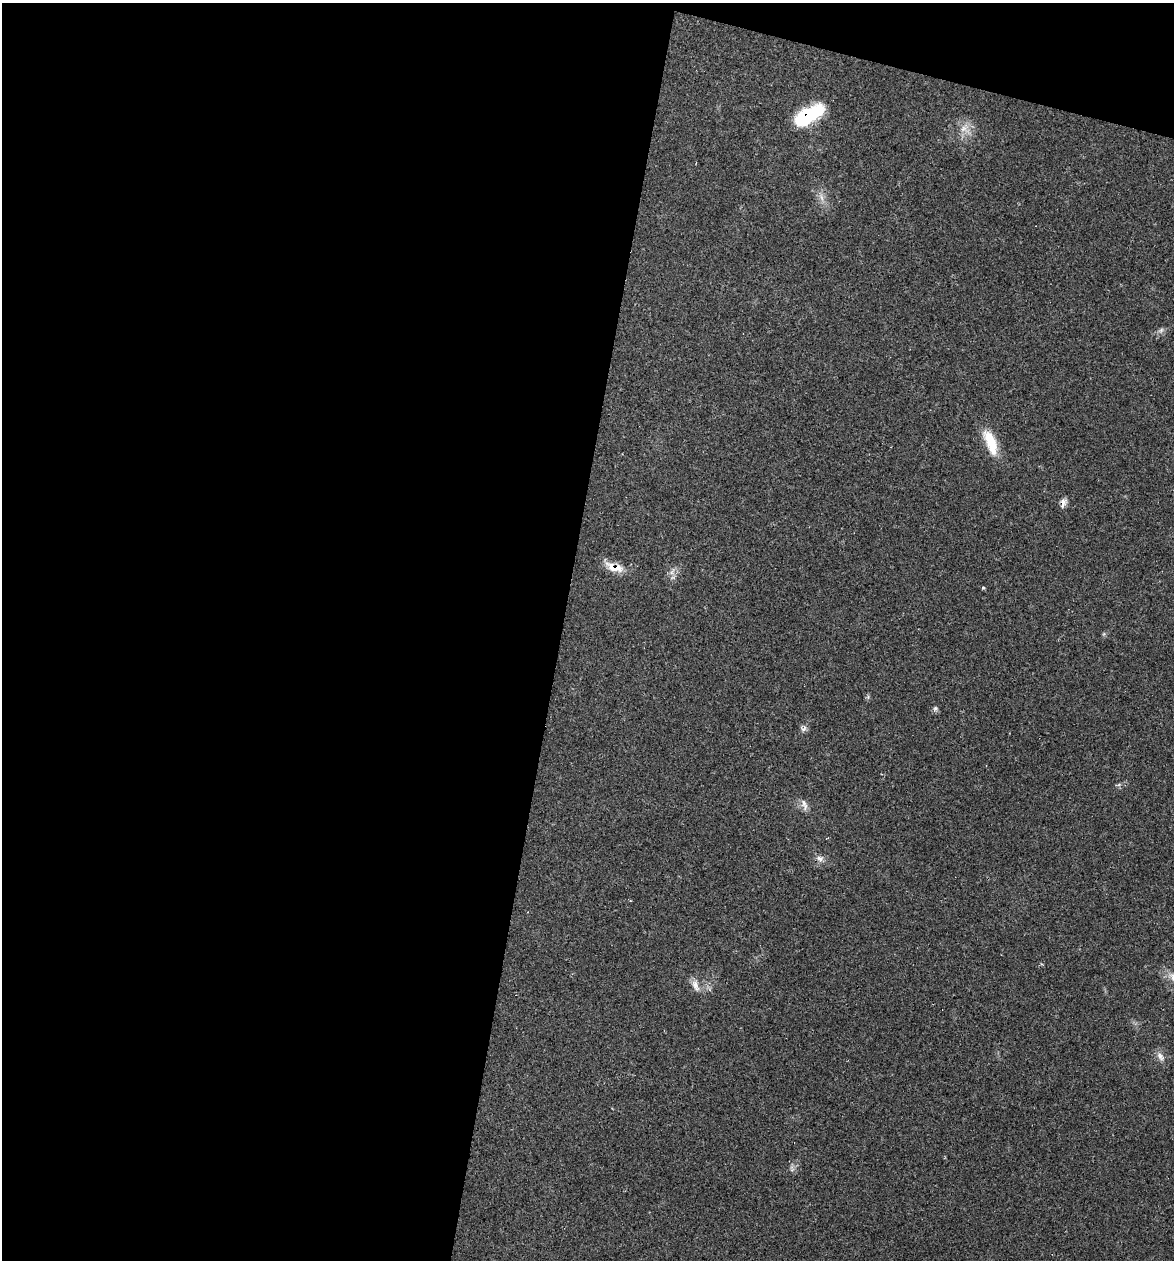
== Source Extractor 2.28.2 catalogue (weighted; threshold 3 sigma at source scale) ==
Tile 1 of 4 x 4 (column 1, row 1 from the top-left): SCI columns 241-1412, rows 3774-5031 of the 5050 x 5031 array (HDU 1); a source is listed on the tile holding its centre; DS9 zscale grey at full resolution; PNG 1176 x 1262 px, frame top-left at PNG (2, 3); no overlay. Shown black and unused: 50% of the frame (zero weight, under 2 of 3 exposures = <1% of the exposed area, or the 3 px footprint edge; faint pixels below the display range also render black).
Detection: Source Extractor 2.28.2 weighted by HDU 2 'WHT'; one run over the whole footprint, this tile lists its part. Background 0.106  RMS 0.0073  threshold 0.0328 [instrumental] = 3 sigma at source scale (4.5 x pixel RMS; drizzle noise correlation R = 1.50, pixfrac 1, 0.05/0.05 arcsec/px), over >= 5 px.
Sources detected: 15; all 15 listed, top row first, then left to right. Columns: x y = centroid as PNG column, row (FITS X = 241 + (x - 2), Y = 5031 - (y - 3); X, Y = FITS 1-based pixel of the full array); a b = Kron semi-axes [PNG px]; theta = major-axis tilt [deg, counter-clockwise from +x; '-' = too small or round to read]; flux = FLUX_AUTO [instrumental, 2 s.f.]
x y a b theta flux
809 115 31 14 31 48
963 128 11 8 45 5.2
821 197 9 4 -71 2.4
1161 330 8 5 45 1.8
991 442 32 11 -69 21
1063 503 12 7 78 3.5
614 567 24 10 -17 12
672 572 11 4 61 2.2
983 588 5 3 - 0.84
935 708 6 5 - 1.4
804 729 10 5 38 2.2
804 803 11 7 -80 3.9
820 858 10 8 -3 3.4
695 986 18 8 -67 5
1160 1056 13 7 -49 3.8
Overlapping masked pixels (flux is a lower limit): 3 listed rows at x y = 809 115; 1063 503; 614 567